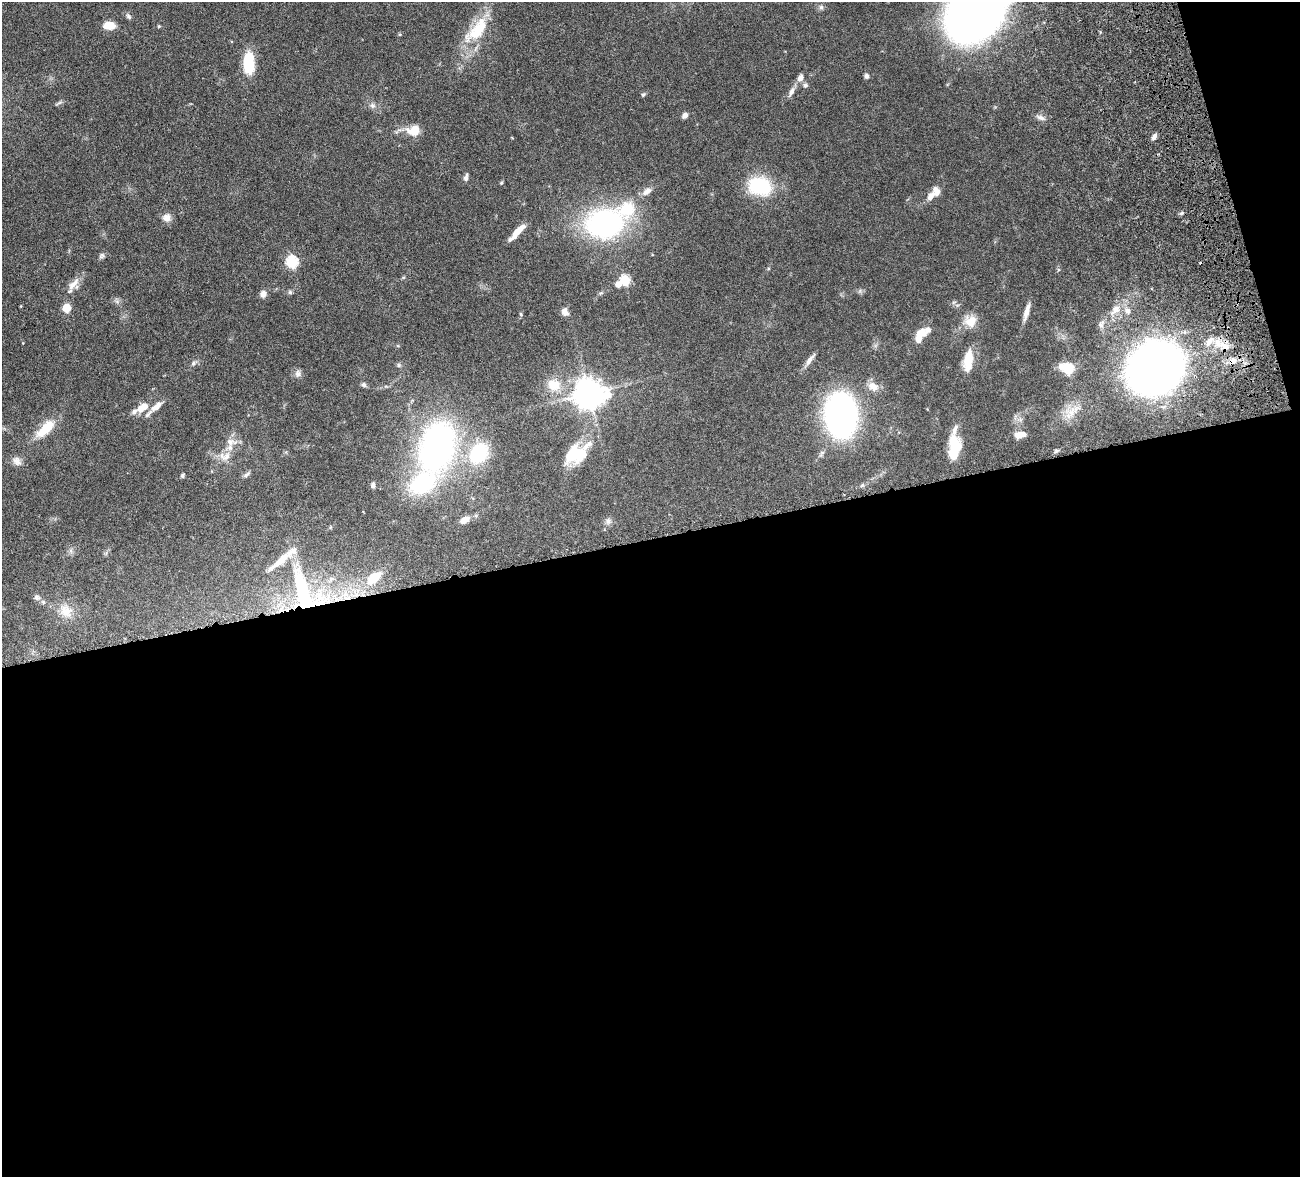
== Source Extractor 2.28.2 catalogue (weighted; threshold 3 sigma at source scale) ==
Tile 16 of 4 x 4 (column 4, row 4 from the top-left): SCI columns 4055-5352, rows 333-1507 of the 5510 x 5250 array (HDU 1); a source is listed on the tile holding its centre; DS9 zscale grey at full resolution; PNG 1302 x 1179 px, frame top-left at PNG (2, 2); no overlay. Shown black and unused: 56% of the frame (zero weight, under 4 of 8 exposures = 8% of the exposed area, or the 3 px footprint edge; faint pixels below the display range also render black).
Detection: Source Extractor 2.28.2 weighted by HDU 2 'WHT'; one run over the whole footprint, this tile lists its part. Background 0.0863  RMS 0.0031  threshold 0.0127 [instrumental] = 3 sigma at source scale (4.09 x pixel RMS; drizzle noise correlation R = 1.36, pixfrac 0.8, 0.05/0.05 arcsec/px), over >= 5 px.
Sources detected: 96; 1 inside a brighter object's white glare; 1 cosmic-ray / hot-pixel residue — not listed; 13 inside a brighter listed object's ellipse — not listed separately; the other 81 listed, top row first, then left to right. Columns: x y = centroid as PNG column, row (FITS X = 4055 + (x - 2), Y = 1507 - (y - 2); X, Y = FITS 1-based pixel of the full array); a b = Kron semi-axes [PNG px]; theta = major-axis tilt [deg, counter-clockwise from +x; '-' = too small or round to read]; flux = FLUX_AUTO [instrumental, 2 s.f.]
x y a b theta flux
821 7 7 6 - 0.6
975 11 38 29 56 550
128 16 10 6 -53 0.67
109 25 12 8 -2 3.5
159 26 5 4 - 0.3
477 30 44 18 49 11
399 34 5 3 - 0.25
248 63 19 10 88 12
866 76 7 5 -73 0.62
800 78 11 7 63 1.4
805 85 7 7 - 0.73
792 91 13 6 66 1.4
643 94 7 5 48 0.41
373 106 7 7 - 0.86
685 115 7 5 43 1.1
1040 117 13 6 -26 1.1
414 130 13 10 11 5.3
1154 136 8 5 59 0.94
466 178 9 5 80 0.89
501 183 5 4 - 0.3
760 186 28 22 -15 15
647 191 14 8 37 1.8
931 196 15 8 56 2
1181 213 6 4 34 0.46
166 218 11 10 - 1.8
605 223 40 30 9 51
517 232 21 5 47 3.9
102 256 8 6 45 0.65
292 262 6 6 - 28
625 280 6 5 - 16
73 284 18 11 47 2.6
618 284 6 5 - 1.6
290 292 6 6 - 0.46
601 293 6 5 - 0.44
263 294 8 7 - 1.3
954 302 7 4 18 0.41
67 308 5 5 - 9.8
1116 309 10 8 66 2
1128 311 7 6 - 1.2
565 312 9 8 - 1.4
1026 312 20 5 74 2.1
521 314 5 4 - 0.31
971 321 15 14 - 3.9
919 334 13 9 61 2.5
1218 343 14 10 -70 3.5
810 359 21 5 54 1.6
968 360 25 9 83 5.7
1233 361 12 8 40 2.2
193 363 8 5 42 0.7
399 365 6 5 - 0.47
1155 368 29 27 80 290
1067 369 7 6 - 16
298 374 10 9 - 1.2
364 385 7 6 - 0.64
554 385 20 16 -15 5.4
873 386 14 11 -32 2.5
589 394 9 9 - 460
156 406 19 8 43 2.5
145 407 12 9 -83 2.2
134 411 10 6 39 1.1
1071 412 17 10 47 3.6
841 415 33 23 -88 95
45 429 27 11 45 7
1018 435 10 8 -47 1.7
230 442 11 10 - 2.1
437 446 57 37 74 80
954 449 25 11 86 9.5
1056 451 7 4 45 0.49
479 453 28 22 58 16
576 454 28 17 31 12
227 456 16 9 49 2.6
17 461 13 10 -50 1.6
247 474 10 5 38 0.74
182 475 5 4 - 0.42
373 485 7 5 89 0.64
464 520 11 7 30 2.2
608 521 9 8 - 1.1
374 578 19 11 42 6.3
304 593 67 29 -69 34
37 597 8 7 - 0.9
66 611 21 17 -55 4.6
Overlapping masked pixels (flux is a lower limit): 3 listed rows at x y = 1233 361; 1155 368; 304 593
Isophote crosses this tile's border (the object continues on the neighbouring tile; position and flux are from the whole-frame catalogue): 1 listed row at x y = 975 11